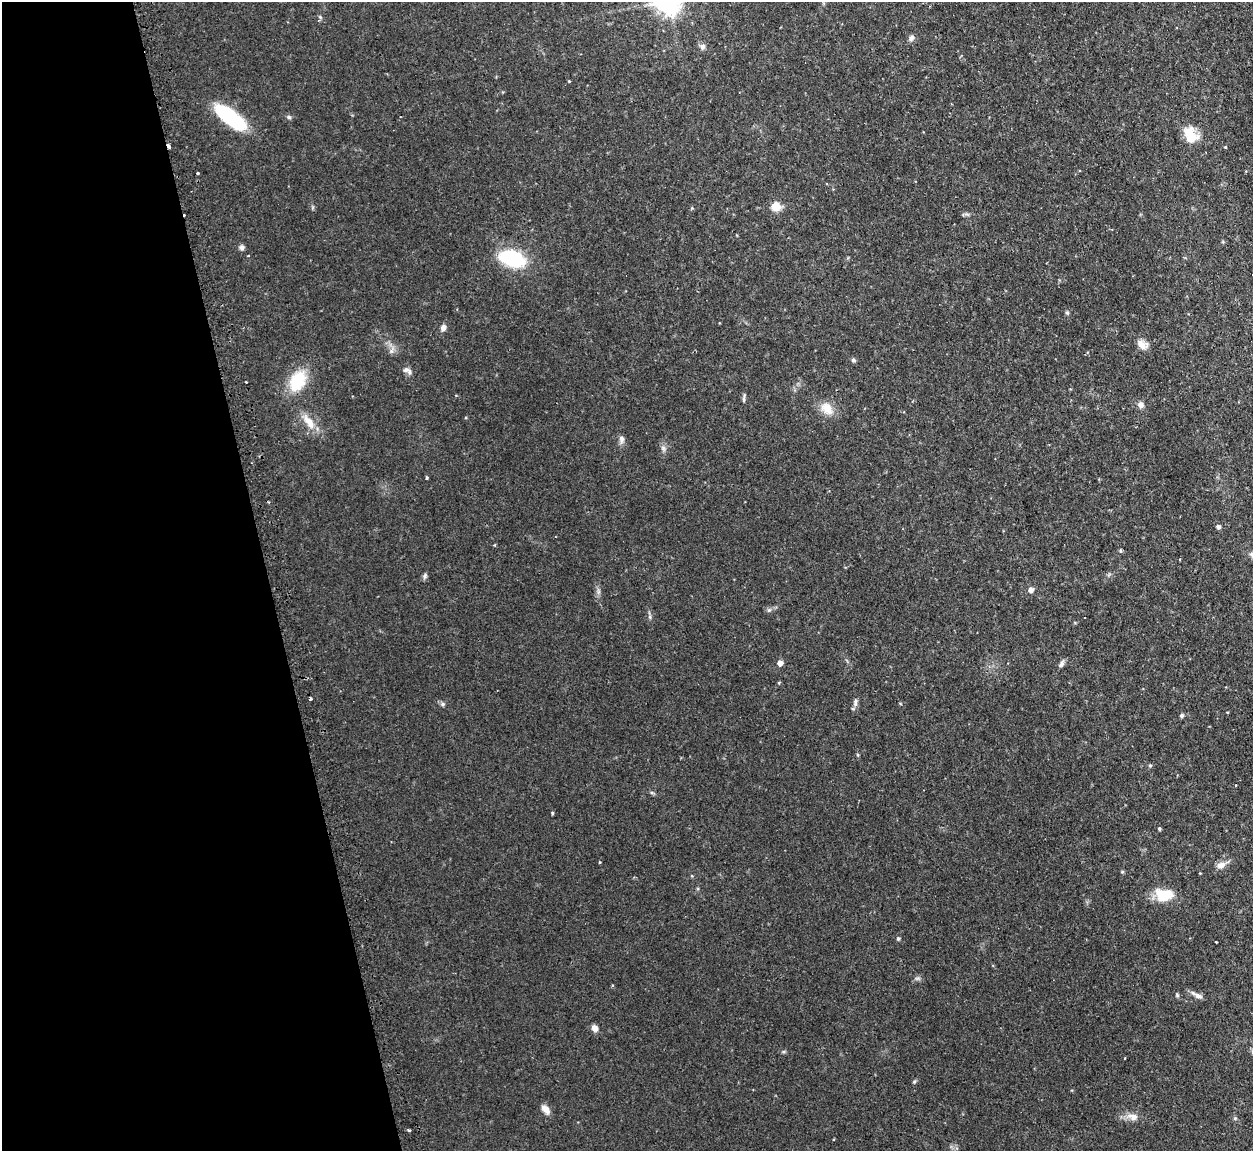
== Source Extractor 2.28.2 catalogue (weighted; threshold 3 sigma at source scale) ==
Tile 5 of 4 x 4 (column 1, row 2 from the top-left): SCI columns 35-1285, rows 2463-3611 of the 5072 x 5047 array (HDU 1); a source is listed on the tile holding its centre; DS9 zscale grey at full resolution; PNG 1255 x 1153 px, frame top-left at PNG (2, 2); no overlay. Shown black and unused: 21% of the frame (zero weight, under 2 of 3 exposures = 4% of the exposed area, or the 3 px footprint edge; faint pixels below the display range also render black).
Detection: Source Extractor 2.28.2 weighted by HDU 2 'WHT'; one run over the whole footprint, this tile lists its part. Background 0.0595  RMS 0.0067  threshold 0.0302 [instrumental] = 3 sigma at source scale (4.5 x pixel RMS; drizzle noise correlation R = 1.50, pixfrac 1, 0.05/0.05 arcsec/px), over >= 5 px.
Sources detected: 60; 3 cosmic-ray / hot-pixel residue — not listed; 1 inside a brighter listed object's ellipse — not listed separately; the other 56 listed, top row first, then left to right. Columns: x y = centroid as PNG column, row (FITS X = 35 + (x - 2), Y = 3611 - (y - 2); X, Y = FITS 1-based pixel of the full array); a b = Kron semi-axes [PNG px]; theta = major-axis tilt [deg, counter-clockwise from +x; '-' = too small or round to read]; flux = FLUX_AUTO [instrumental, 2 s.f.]
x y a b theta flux
320 17 5 5 - 0.96
911 38 9 7 62 2.2
702 46 8 8 - 2
569 81 4 3 - 0.5
230 117 38 14 -39 45
289 117 6 5 - 1.2
1190 135 21 15 -62 13
1225 147 3 3 - 0.96
776 207 11 9 -1 7.6
242 247 7 6 - 1.8
249 255 3 3 - 1.3
512 258 21 13 -19 51
1067 313 6 4 -1 0.81
443 328 7 6 - 3.1
1142 344 14 9 -24 5
853 360 6 5 - 1.3
406 370 8 7 - 1.9
297 381 26 17 62 24
744 398 14 3 83 1.4
1141 405 8 7 - 2.9
827 408 20 13 -49 8.5
309 422 24 9 -56 8.9
622 439 10 6 -88 2.3
663 448 7 6 - 1.8
427 478 3 3 - 1
1218 527 5 4 - 1.9
494 545 4 3 - 0.54
1120 551 4 4 - 1
1252 555 10 6 -32 2.3
425 576 8 5 64 1.5
1031 590 7 6 - 2.6
769 610 6 5 - 1.2
650 617 6 4 -72 1.1
780 663 5 4 - 4.5
1061 664 10 5 58 2
310 699 3 3 - 2.5
855 702 11 5 89 2.1
443 704 6 5 - 1.3
1182 715 5 4 - 1.5
858 755 5 3 - 0.67
1150 765 6 4 1 0.75
652 793 6 4 -18 0.9
552 813 4 4 - 0.7
1159 829 3 3 - 1.1
1221 865 11 8 18 4.2
1164 895 23 15 -6 14
898 939 5 3 - 1
1216 942 3 2 - 0.62
1177 995 5 4 - 0.86
1198 996 12 6 -19 3
595 1028 7 6 - 3.6
1125 1058 3 2 - 0.68
914 1082 6 4 19 0.77
545 1109 13 8 -51 4.1
1133 1117 14 9 -10 5.1
409 1130 3 3 - 3.9
Isophote crosses this tile's border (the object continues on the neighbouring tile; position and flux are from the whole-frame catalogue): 1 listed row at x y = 1252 555